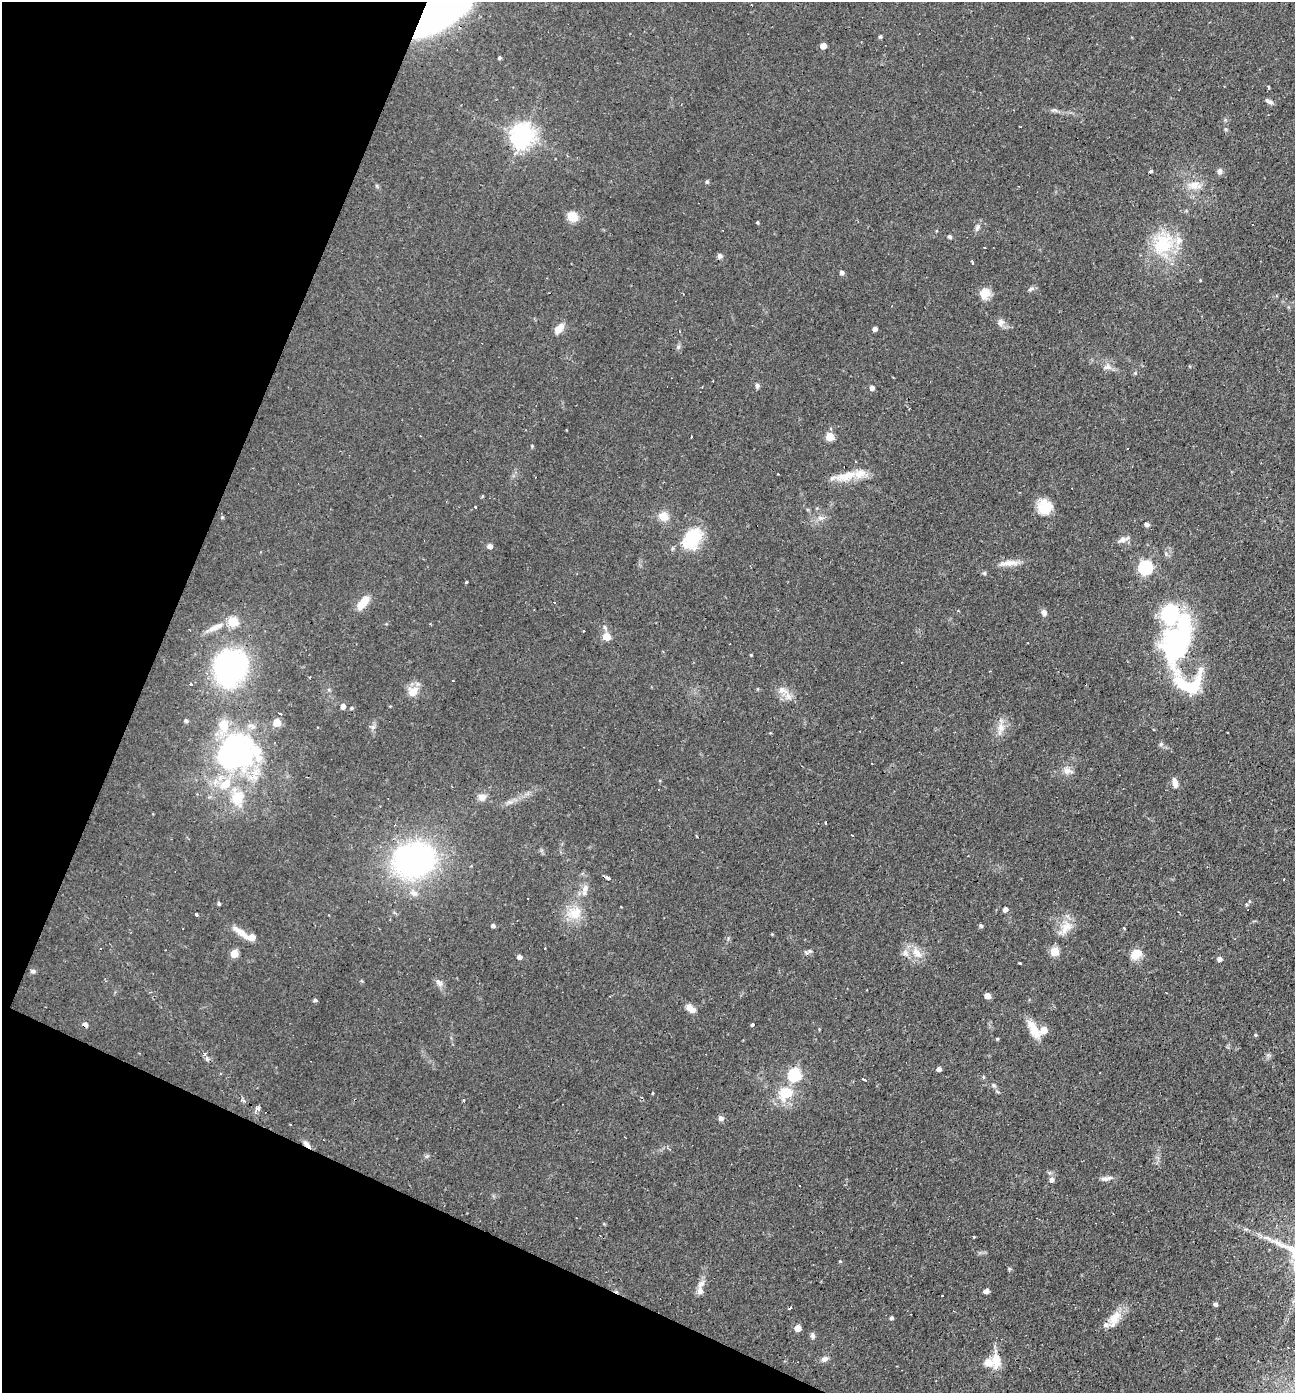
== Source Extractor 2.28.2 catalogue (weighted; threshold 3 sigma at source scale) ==
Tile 9 of 4 x 4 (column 1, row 3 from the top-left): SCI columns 136-1428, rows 1392-2782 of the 5577 x 5563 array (HDU 1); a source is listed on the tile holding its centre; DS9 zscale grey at full resolution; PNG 1297 x 1395 px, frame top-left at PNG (2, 2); no overlay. Shown black and unused: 21% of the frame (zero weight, under 2 of 3 exposures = <1% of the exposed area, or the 3 px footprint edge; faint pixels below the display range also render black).
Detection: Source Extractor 2.28.2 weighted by HDU 2 'WHT'; one run over the whole footprint, this tile lists its part. Background 0.0587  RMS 0.0051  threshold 0.0227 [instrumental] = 3 sigma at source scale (4.5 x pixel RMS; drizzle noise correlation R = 1.50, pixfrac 1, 0.05/0.05 arcsec/px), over >= 5 px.
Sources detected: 170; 4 inside a brighter object's white glare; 14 cosmic-ray / hot-pixel residue — not listed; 11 inside a brighter listed object's ellipse — not listed separately; the other 141 listed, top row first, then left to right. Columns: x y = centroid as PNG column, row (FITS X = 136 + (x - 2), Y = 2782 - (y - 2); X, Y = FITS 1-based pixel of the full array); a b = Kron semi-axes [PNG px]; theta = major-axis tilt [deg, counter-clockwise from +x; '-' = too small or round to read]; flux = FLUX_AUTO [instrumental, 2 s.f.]
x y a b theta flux
433 16 43 18 25 280
880 37 5 4 - 0.69
823 46 5 4 - 5.7
499 58 4 3 - 0.86
1269 101 11 4 -26 1.6
1055 110 10 3 -11 1.3
1020 127 3 2 - 0.5
1226 129 5 5 - 0.74
522 136 8 7 - 450
1151 171 3 3 - 1.5
1220 171 9 6 80 1.7
707 182 4 4 - 0.94
1194 185 19 10 -2 6.4
377 186 6 4 -71 0.68
572 216 14 12 -35 5.8
757 222 3 3 - 0.68
977 227 9 6 63 1.7
949 236 6 4 -45 0.96
1163 244 33 25 51 26
985 247 3 2 - 0.51
720 256 6 5 - 1.6
973 263 4 3 - 0.7
842 272 4 4 - 2
1200 280 4 2 - 0.34
985 293 14 12 57 5.8
1000 323 10 9 - 2.3
559 328 16 8 49 4.6
875 329 4 4 - 2.3
1107 367 11 8 7 2.6
1135 373 5 5 - 0.66
757 386 7 5 -89 1.1
872 388 5 4 - 2.5
830 428 4 3 - 0.71
830 437 5 5 - 15
532 446 4 3 - 0.5
1128 449 3 3 - 0.91
778 474 2 2 - 0.29
845 476 34 11 16 11
475 507 3 3 - 0.98
1045 507 18 17 - 10
663 516 14 12 -31 5.3
222 517 5 5 - 0.67
821 518 9 6 -1 2
1146 524 7 5 -10 1.4
692 538 32 20 52 21
1123 539 16 6 19 2.7
490 546 5 4 - 2.9
1008 563 23 7 5 5.2
1145 568 6 6 - 83
984 573 5 4 - 0.92
466 582 3 3 - 5.6
363 602 16 8 51 8.2
554 602 3 2 - 0.41
1044 613 8 6 -71 1.8
1169 613 19 15 -89 38
233 622 5 5 - 26
215 627 24 7 25 5.5
584 631 3 2 - 0.48
607 636 5 5 - 13
1177 644 36 24 65 90
751 655 3 3 - 0.5
231 667 37 33 65 92
1188 683 49 34 -19 31
191 684 3 3 - 1.4
781 690 10 9 - 3.1
413 691 15 13 44 5.8
343 706 5 4 - 2.6
351 708 5 4 - 0.75
280 714 3 2 - 1.2
186 721 5 4 - 1.1
277 723 5 5 - 10
373 727 6 5 - 1.2
1001 728 14 10 86 4.7
1161 744 7 4 45 0.84
236 756 49 32 6 94
1068 771 15 8 -6 3.4
1175 783 11 6 -83 3.6
482 797 11 10 - 3.2
237 798 27 17 -77 17
509 802 9 3 -5 1.3
826 823 3 3 - 1.3
696 836 4 2 - 0.42
414 860 29 23 13 160
608 878 6 3 -20 6.5
1284 880 3 2 - 0.63
585 888 11 7 61 2.8
414 893 11 7 -23 2.5
219 904 4 4 - 0.83
1247 904 6 5 - 0.76
1005 909 4 4 - 2.5
575 913 23 15 17 11
196 914 3 3 - 1.1
493 925 5 4 - 1.5
981 925 4 4 - 1.1
1066 927 21 13 47 7.5
1124 928 3 3 - 1.2
243 934 32 7 -37 6.4
810 951 7 5 -20 1.2
1055 952 5 5 - 20
234 953 5 5 - 13
905 953 10 8 -35 2.8
917 953 16 9 -54 5.7
1136 954 17 11 33 5.5
519 957 4 4 - 2.2
1219 959 5 5 - 2.1
1020 963 4 2 - 0.49
33 971 6 5 - 1.3
439 983 13 7 -43 2.3
987 996 5 4 - 5.5
315 1000 4 4 - 1
693 1009 9 8 - 2.9
752 1024 3 3 - 6.2
85 1025 5 5 - 2.6
1034 1030 24 10 -61 8.4
1043 1030 5 5 - 8.7
1255 1035 4 3 - 0.57
997 1039 4 4 - 0.53
207 1059 6 4 81 1.2
938 1069 4 4 - 1.9
794 1075 6 6 - 51
865 1080 4 3 - 1.9
993 1085 7 5 -16 1.1
652 1093 4 3 - 0.41
785 1093 19 16 49 14
258 1108 5 4 - 4.1
721 1118 7 6 - 1.8
307 1144 11 6 -52 2.3
1107 1178 18 5 8 2.3
1051 1179 5 5 - 2.3
1246 1229 5 4 - 0.77
840 1261 4 3 - 0.44
701 1284 12 8 46 2.8
986 1291 4 4 - 2.5
1216 1304 5 5 - 1.2
790 1308 3 3 - 1.7
1114 1317 24 11 47 8.4
891 1318 4 4 - 1
797 1328 5 5 - 7.6
812 1336 8 6 -82 1.5
824 1359 8 7 - 2
996 1360 21 12 -85 8.3
Overlapping masked pixels (flux is a lower limit): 4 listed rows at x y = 433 16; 608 878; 85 1025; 307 1144
Isophote crosses this tile's border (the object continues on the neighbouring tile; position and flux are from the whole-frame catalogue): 1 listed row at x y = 433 16
Unlisted compact peaks at least as high as the median listed source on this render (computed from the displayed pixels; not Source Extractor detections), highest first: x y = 678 347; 1030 289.